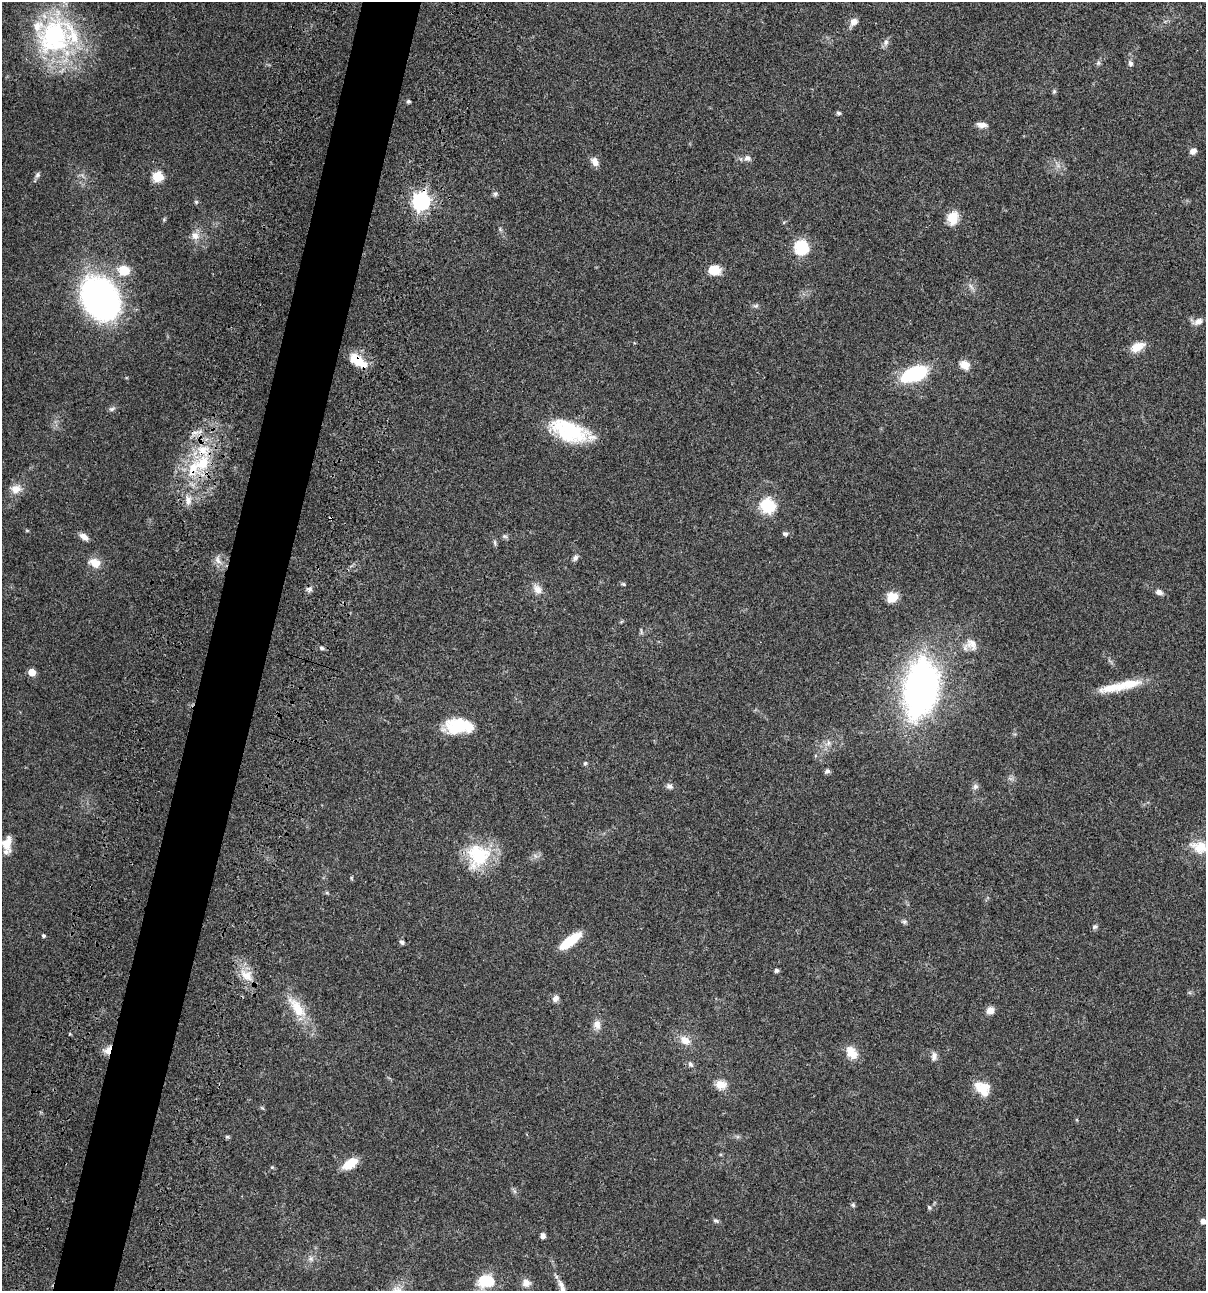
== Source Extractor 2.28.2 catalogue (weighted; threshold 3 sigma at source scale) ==
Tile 7 of 4 x 4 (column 3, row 2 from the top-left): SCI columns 2640-3843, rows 2696-3984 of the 5404 x 5390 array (HDU 1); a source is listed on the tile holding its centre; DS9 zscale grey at full resolution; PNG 1208 x 1293 px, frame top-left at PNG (2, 2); no overlay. Shown black and unused: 5% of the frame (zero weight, under 3 of 4 exposures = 9% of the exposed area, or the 3 px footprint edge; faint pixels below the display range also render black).
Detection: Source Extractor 2.28.2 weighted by HDU 2 'WHT'; one run over the whole footprint, this tile lists its part. Background 0.0467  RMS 0.0053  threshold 0.0237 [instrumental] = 3 sigma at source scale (4.5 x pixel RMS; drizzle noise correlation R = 1.50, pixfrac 1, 0.05/0.05 arcsec/px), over >= 5 px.
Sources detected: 115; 1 too faint to see at this stretch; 1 inside a brighter object's white glare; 2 cosmic-ray / hot-pixel residue — not listed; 10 inside a brighter listed object's ellipse — not listed separately; the other 101 listed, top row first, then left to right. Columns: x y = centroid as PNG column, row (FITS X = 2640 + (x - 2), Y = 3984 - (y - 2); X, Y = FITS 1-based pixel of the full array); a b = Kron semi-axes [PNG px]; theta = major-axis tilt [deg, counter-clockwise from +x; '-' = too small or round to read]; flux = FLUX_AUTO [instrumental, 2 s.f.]
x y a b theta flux
854 22 11 8 47 3.3
54 37 56 47 85 83
886 42 9 7 67 1.9
1098 63 6 6 - 1
1130 63 7 6 - 1.6
1054 92 7 5 69 0.78
408 101 5 4 - 0.91
838 113 6 4 -32 1
982 125 12 6 -5 3.1
1193 151 7 6 - 2.8
747 158 9 8 - 2.4
595 162 11 8 -56 3.4
1058 165 11 5 -54 2.2
37 175 9 6 62 1.3
157 176 6 6 - 31
495 194 8 6 25 1.2
421 201 7 7 - 210
196 202 6 5 - 0.8
953 218 13 10 78 10
164 219 5 5 - 0.6
500 229 6 4 -48 0.79
195 236 11 10 - 4
801 247 7 6 - 77
124 270 15 12 -9 9.6
714 270 14 11 -4 7.7
971 286 11 5 -55 1.8
100 299 29 22 -59 230
756 306 8 6 2 1.1
1198 321 15 8 7 3.4
1137 347 18 10 26 6.9
357 360 22 12 -74 8
965 365 13 10 -36 4.8
915 374 20 10 21 48
112 409 10 6 25 1.3
570 431 47 21 -19 36
202 463 27 20 44 24
16 489 15 12 12 5.3
188 500 14 8 88 3.7
767 506 18 17 - 16
785 534 7 5 1 1.2
505 536 9 5 -11 1.1
84 537 11 6 -32 3.2
495 543 9 4 -89 0.98
575 558 8 6 56 1.6
218 560 16 9 -64 3.7
95 563 15 11 -23 6.4
623 584 6 4 -22 0.7
309 589 9 6 -3 1.6
537 589 13 9 -52 4.4
1159 592 9 6 -21 2.3
892 597 11 9 10 9.1
641 631 10 3 -80 0.76
971 644 18 15 -31 6
321 648 6 4 -5 1.1
32 672 5 5 - 9.2
1130 684 32 13 7 11
921 688 38 22 80 250
458 726 28 15 1 25
828 743 10 7 34 2.7
585 763 6 5 - 0.78
827 771 7 5 37 1.3
1010 779 9 4 -19 1.1
669 786 10 7 -18 1.8
975 787 8 7 - 1.7
7 843 19 13 88 6.8
1199 847 26 16 -14 11
478 856 33 28 61 28
351 878 6 4 -89 0.59
327 893 6 4 -18 0.65
904 922 8 6 -16 1.1
1095 927 7 6 - 1.2
43 936 5 4 - 0.88
570 941 23 8 37 18
402 942 6 5 - 1.2
776 970 5 5 - 1.1
246 975 21 13 -38 8.3
555 998 9 7 56 2.3
297 1007 37 14 -52 15
990 1010 9 8 - 3.6
597 1025 13 10 -80 3.6
685 1040 15 11 -34 5.5
107 1050 12 9 42 3.8
852 1053 19 13 -56 6.6
934 1056 12 7 81 2.2
690 1064 8 6 -58 1.4
721 1085 14 11 -1 5.4
982 1088 20 14 -43 10
262 1108 7 3 -37 0.57
227 1137 6 5 - 0.79
350 1164 18 9 32 9.7
272 1167 5 4 - 0.59
514 1191 7 4 -71 0.97
853 1205 6 6 - 0.89
929 1207 7 4 -63 0.76
716 1221 8 5 -19 1.1
1203 1221 5 5 - 3.1
543 1236 5 4 - 2.8
311 1259 9 7 -46 2.1
483 1282 21 15 84 11
526 1283 11 10 - 3.8
561 1285 16 7 -56 3.2
Overlapping masked pixels (flux is a lower limit): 3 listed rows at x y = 421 201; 357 360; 107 1050
Isophote crosses this tile's border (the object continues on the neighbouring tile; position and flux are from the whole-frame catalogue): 3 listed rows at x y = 7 843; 1199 847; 1203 1221